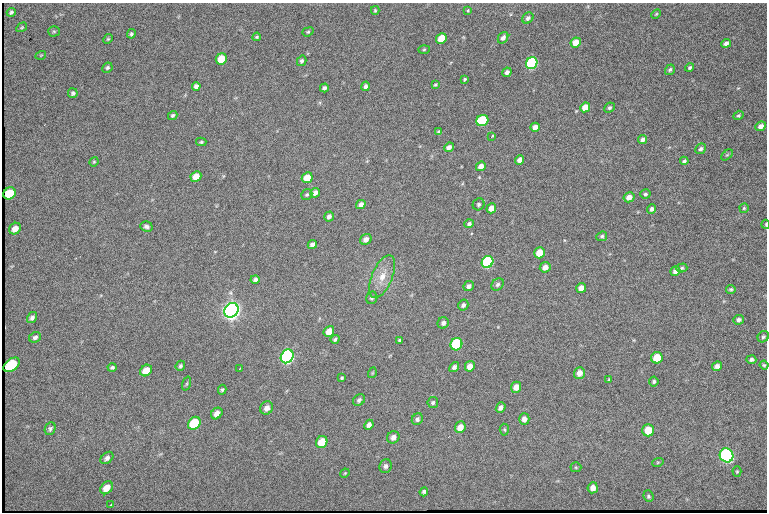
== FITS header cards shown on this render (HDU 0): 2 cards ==
NAXIS1  =                  765 /fastest changing axis
NAXIS2  =                  510 /next to fastest changing axis

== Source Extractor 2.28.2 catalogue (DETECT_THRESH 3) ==
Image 765 x 510 px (HDU 0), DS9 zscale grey, 1 PNG px = 1 image px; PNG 769 x 514 px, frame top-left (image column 1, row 510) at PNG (2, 3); each listed source drawn as its Kron ellipse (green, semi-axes under 4 px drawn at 4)
Background 1340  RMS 22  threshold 66.8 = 3 sigma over >= 5 px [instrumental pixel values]
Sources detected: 138; all 138 listed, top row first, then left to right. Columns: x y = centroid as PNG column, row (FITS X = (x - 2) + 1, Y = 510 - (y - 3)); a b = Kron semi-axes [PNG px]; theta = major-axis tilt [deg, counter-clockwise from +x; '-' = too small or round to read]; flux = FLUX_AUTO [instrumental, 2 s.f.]
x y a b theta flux
375 10 4 3 - 1.8e+03
468 10 4 3 - 1.8e+03
11 12 5 4 - 2.7e+03
656 14 5 3 - 1.5e+03
528 18 6 5 - 4.7e+03
22 27 6 3 32 1.6e+03
54 31 6 5 - 2.1e+03
308 32 6 4 21 2.0e+03
131 34 5 4 - 2.4e+03
257 37 4 3 - 1.9e+03
503 38 6 4 54 6.1e+03
108 39 5 4 - 1.7e+03
441 39 5 5 - 3.6e+04
576 43 5 4 - 2.2e+04
726 43 5 4 - 6.1e+03
424 50 5 3 - 1.7e+03
41 55 5 3 - 1.2e+03
221 59 6 5 - 3.2e+04
302 61 5 4 - 3.1e+03
532 63 6 5 - 2.6e+05
107 68 5 4 - 2.4e+03
690 68 5 3 - 2.9e+03
670 70 5 4 - 2.9e+03
507 72 5 4 - 4.8e+03
465 79 4 3 - 2.1e+03
435 85 3 3 - 1.9e+03
196 86 4 4 - 5.2e+03
366 86 5 4 - 4.4e+03
324 88 4 4 - 4.1e+03
73 93 5 4 - 3.2e+03
585 107 5 4 - 1.9e+04
609 108 5 4 - 2.7e+03
173 115 5 4 - 2.3e+03
738 115 5 4 - 2.5e+03
482 121 6 5 - 1.0e+05
761 126 5 4 - 8.5e+03
535 127 5 4 - 8.9e+03
439 132 4 3 - 3.1e+03
492 136 4 3 - 3.0e+03
643 140 5 4 - 5.4e+03
201 142 5 4 - 2.0e+03
449 147 5 4 - 6.7e+03
701 149 6 5 - 3.8e+03
727 155 7 4 44 2.0e+03
520 160 5 4 - 1.1e+04
684 161 4 3 - 2.6e+03
94 162 5 4 - 1.6e+03
481 166 5 4 - 9.7e+03
196 177 6 5 - 1.6e+04
307 178 6 5 - 2.7e+04
10 193 6 5 - 4.5e+04
315 193 5 4 - 6.7e+03
307 194 6 5 - 2.4e+03
645 194 5 4 - 2.8e+03
629 197 5 5 - 1.1e+04
361 204 5 4 - 6.8e+03
479 204 6 5 - 3.2e+03
491 208 5 4 - 1.1e+04
744 208 5 4 - 1.9e+03
652 209 5 4 - 4.6e+03
329 216 5 4 - 5.1e+03
469 224 5 4 - 3.2e+03
766 224 4 2 - 1.4e+03
146 226 6 5 - 4.3e+03
15 229 6 5 - 1.1e+04
602 236 5 4 - 3.0e+03
366 239 6 5 - 7.7e+03
312 244 5 4 - 5.2e+03
540 253 5 5 - 2.9e+04
488 262 6 5 - 2.4e+05
545 267 5 5 - 1.0e+04
682 268 6 4 18 2.3e+03
675 271 5 4 - 6.3e+03
382 277 23 10 68 2.2e+04
255 279 4 4 - 3.4e+03
498 284 7 5 46 3.5e+03
469 286 5 5 - 5.7e+03
581 288 5 5 - 1.1e+04
731 289 5 4 - 2.7e+03
372 298 6 5 - 3.3e+03
463 305 5 5 - 3.7e+03
231 310 8 6 51 1.3e+06
32 318 6 4 56 4.3e+03
739 320 5 5 - 4.2e+03
443 323 6 5 - 5.1e+03
329 331 6 5 - 1.8e+04
35 337 6 5 - 3.9e+03
763 337 6 5 - 2.8e+03
335 339 4 4 - 3.0e+03
400 340 3 3 - 1.9e+03
456 344 6 5 - 1.4e+05
287 356 7 6 - 5.8e+05
657 358 6 5 - 4.0e+04
751 360 5 4 - 3.8e+03
12 365 9 6 37 1.0e+05
764 365 4 4 - 1.9e+03
180 366 5 4 - 2.7e+03
470 366 5 5 - 1.3e+04
717 366 5 4 - 5.7e+03
112 367 4 4 - 2.5e+03
454 367 5 4 - 4.4e+03
239 369 3 2 - 1.6e+03
146 371 6 5 - 2.2e+04
372 373 5 3 - 1.3e+03
579 373 6 5 - 1.1e+04
342 378 4 3 - 1.8e+03
609 380 3 2 - 1.6e+03
654 381 5 4 - 2.6e+03
187 384 7 3 71 2.1e+03
516 387 5 5 - 1.3e+04
222 390 5 4 - 2.1e+03
359 400 6 5 - 3.3e+03
433 403 5 5 - 2.8e+03
501 407 5 4 - 5.8e+03
267 408 7 6 - 8.1e+03
217 413 6 5 - 1.2e+04
417 419 6 5 - 4.2e+03
524 419 6 5 - 7.7e+03
194 423 7 5 46 6.5e+04
369 425 5 4 - 5.9e+03
460 427 6 5 - 1.6e+04
50 429 6 5 - 3.6e+03
504 430 6 4 -87 2.1e+03
648 430 6 5 - 2.9e+04
393 437 6 5 - 7.1e+03
322 442 6 5 - 3.1e+04
727 455 7 6 - 4.5e+05
107 458 7 5 43 5.0e+03
658 462 6 3 18 1.7e+03
385 466 7 6 - 4.7e+03
576 467 5 5 - 2.0e+03
737 471 5 4 - 1.9e+03
345 473 5 3 - 1.4e+03
107 488 7 5 47 1.5e+04
593 488 5 5 - 9.3e+03
424 492 4 4 - 3.0e+03
648 496 6 5 - 2.6e+03
111 505 3 2 - 1.6e+03
At the frame edge (FLAGS 8, measured only in part): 1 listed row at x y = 766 224